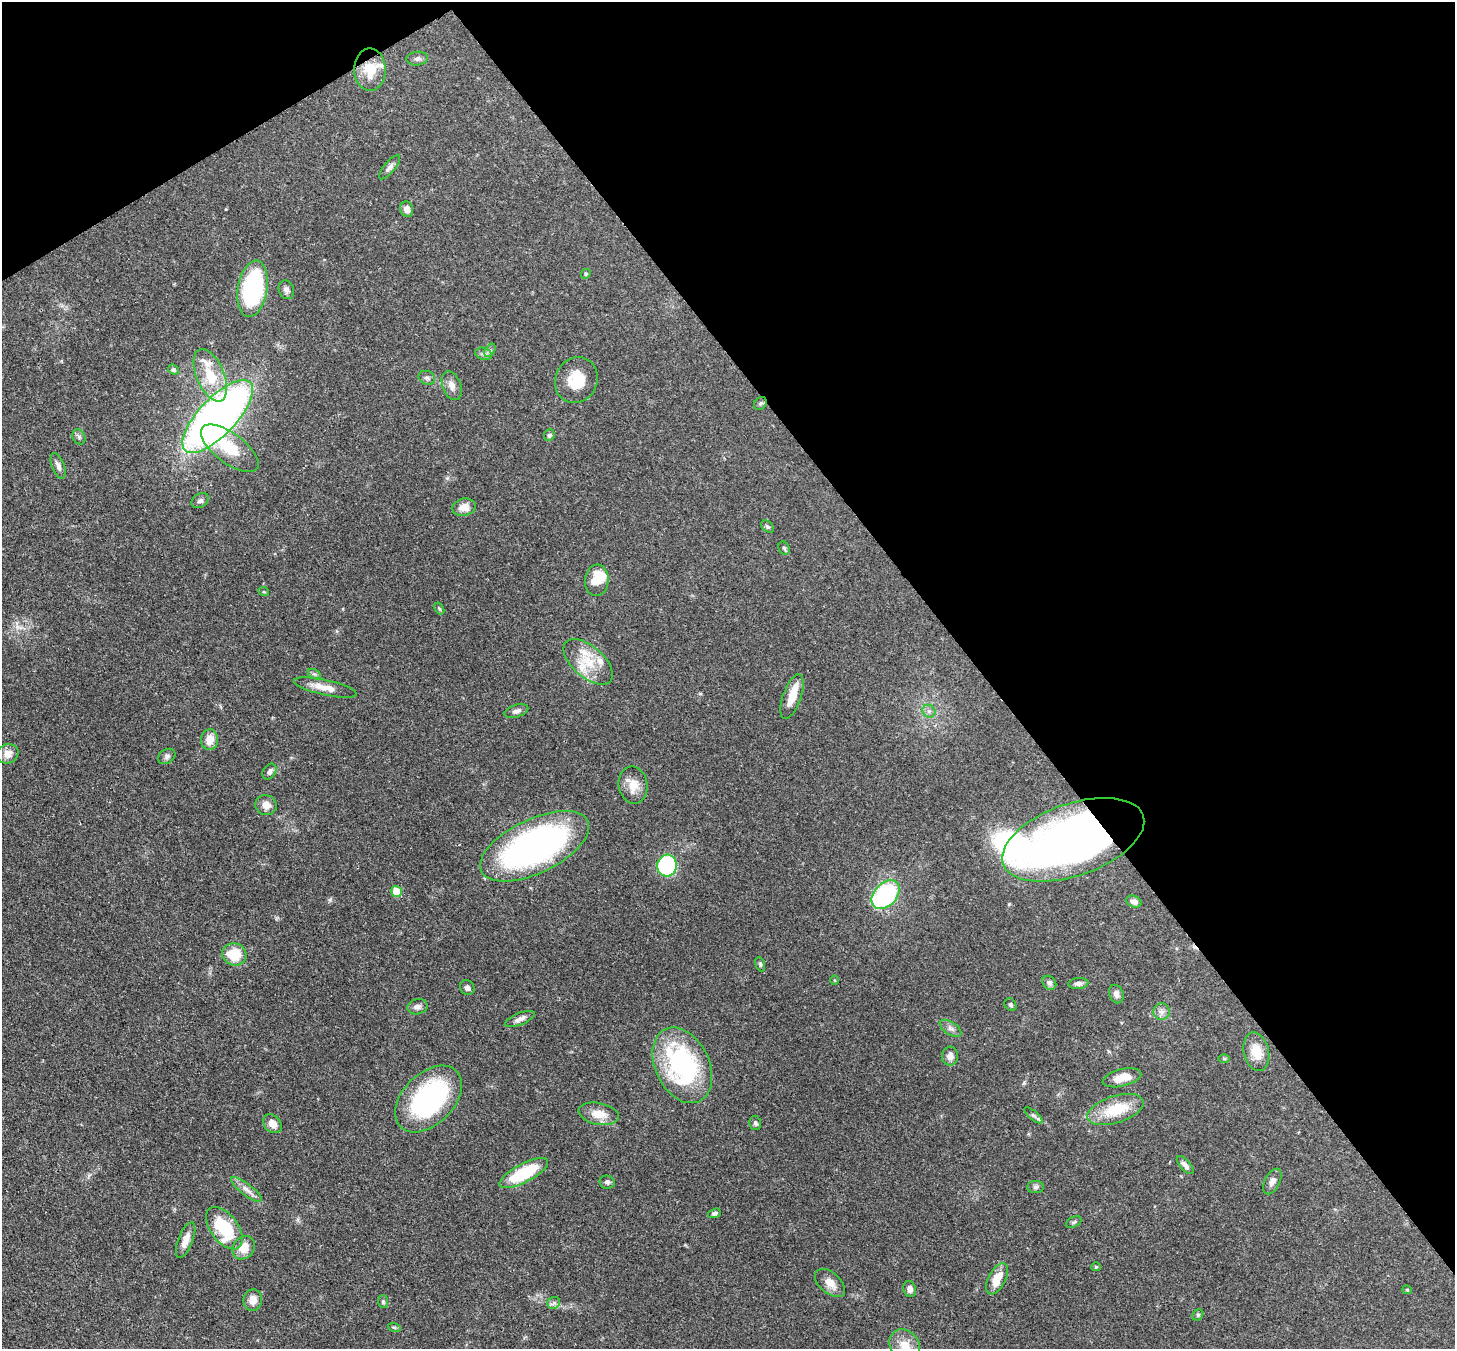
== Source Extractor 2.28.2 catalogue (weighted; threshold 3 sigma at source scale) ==
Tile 3 of 4 x 4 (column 3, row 1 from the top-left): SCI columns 2987-4439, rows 4251-5597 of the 5971 x 5944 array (HDU 1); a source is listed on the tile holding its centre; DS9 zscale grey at full resolution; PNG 1457 x 1351 px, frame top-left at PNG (2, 2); each listed source drawn as its Kron ellipse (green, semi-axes under 4 px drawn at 4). Shown black and unused: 36% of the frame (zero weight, under 3 of 4 exposures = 7% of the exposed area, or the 3 px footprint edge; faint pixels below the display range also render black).
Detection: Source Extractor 2.28.2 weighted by HDU 2 'WHT'; one run over the whole footprint, this tile lists its part. Background 0.0932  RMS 0.0041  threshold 0.0184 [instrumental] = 3 sigma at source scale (4.5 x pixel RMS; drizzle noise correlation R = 1.50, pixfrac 1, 0.05/0.05 arcsec/px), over >= 5 px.
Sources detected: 98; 1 inside a brighter object's white glare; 1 cosmic-ray / hot-pixel residue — neither listed nor drawn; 6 inside a brighter listed object's ellipse — not listed separately; the other 90 listed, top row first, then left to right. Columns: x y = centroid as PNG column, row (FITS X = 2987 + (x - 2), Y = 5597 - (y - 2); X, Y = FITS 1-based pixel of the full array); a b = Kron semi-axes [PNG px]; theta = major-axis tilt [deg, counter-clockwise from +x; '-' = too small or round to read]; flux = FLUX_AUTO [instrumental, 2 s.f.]
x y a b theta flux
417 59 11 7 6 1.3
370 70 21 15 -89 9.8
390 167 15 5 50 1.6
407 209 8 6 -77 2.5
586 274 5 4 - 0.55
253 289 28 14 80 60
286 290 9 7 -71 1.6
490 350 7 4 56 0.9
483 354 8 6 -18 1.2
173 370 5 4 - 0.73
210 375 28 13 -67 11
427 378 8 6 -22 1.2
576 380 23 21 63 11
452 386 15 9 -70 2.9
760 403 7 5 43 0.77
218 416 47 18 46 260
549 435 6 5 - 0.93
79 437 8 6 -63 1.1
230 448 34 15 -37 13
58 466 13 6 -69 1.9
200 501 9 6 32 1.3
464 507 12 8 12 4
767 527 7 5 -39 0.78
784 548 7 5 -61 0.71
597 580 16 11 84 8.6
264 592 5 3 - 0.35
439 608 6 4 -58 0.53
588 662 29 15 -41 11
314 674 7 4 -30 0.75
325 687 32 7 -13 5.2
792 697 23 9 70 6.8
516 711 12 6 17 1.6
929 711 7 6 - 1.2
210 740 10 8 83 4.7
8 754 11 9 25 3.6
167 756 9 7 34 1.3
269 772 8 6 58 1.4
633 785 19 14 -81 5.6
266 805 11 10 - 3.4
1073 840 74 36 19 260
535 846 59 27 26 130
667 866 11 9 85 47
396 891 5 5 - 8.9
886 895 16 11 47 54
1134 901 8 5 -23 2.1
234 954 12 11 - 11
760 964 7 4 -71 0.63
834 980 5 3 - 0.4
1049 983 7 6 - 1.5
1078 983 10 5 5 1.6
467 988 8 7 - 1.4
1116 994 9 7 -68 2.1
1010 1005 7 5 -50 0.67
417 1007 10 7 11 1.8
1162 1012 8 8 - 1.8
520 1019 16 6 23 2
951 1028 12 6 -33 1.7
1256 1052 19 12 -77 6.9
950 1056 9 8 - 2.3
1224 1059 6 4 -1 0.48
682 1065 40 27 -65 63
1122 1078 20 8 14 6.1
428 1099 40 25 45 60
1116 1110 29 13 18 15
599 1114 20 11 -11 6.2
1033 1115 11 4 -40 1.1
755 1123 7 6 - 0.92
272 1124 10 8 -45 3.1
1185 1165 11 5 -49 1.7
524 1173 27 9 28 22
1272 1181 14 7 62 2.2
607 1182 7 6 - 1.1
1035 1187 8 6 1 1
246 1189 19 6 -38 2.7
714 1213 6 4 17 0.93
1074 1222 8 5 26 0.79
224 1228 24 13 -53 22
186 1240 19 7 68 3.8
244 1248 12 10 51 6.2
1096 1267 5 4 - 0.44
997 1279 17 8 63 7
830 1283 18 10 -41 4
910 1289 8 6 -76 1.9
1407 1290 4 4 - 0.41
253 1300 11 9 82 3.3
383 1302 6 5 - 0.68
554 1303 6 6 - 1.1
1198 1315 6 5 - 0.64
394 1327 6 4 -19 0.49
905 1345 17 14 -52 6.3
Overlapping masked pixels (flux is a lower limit): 1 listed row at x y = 1073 840
Isophote crosses this tile's border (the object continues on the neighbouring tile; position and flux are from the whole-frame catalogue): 1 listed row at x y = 905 1345
Unlisted compact peaks at least as high as the median listed source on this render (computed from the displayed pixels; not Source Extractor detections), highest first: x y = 330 900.